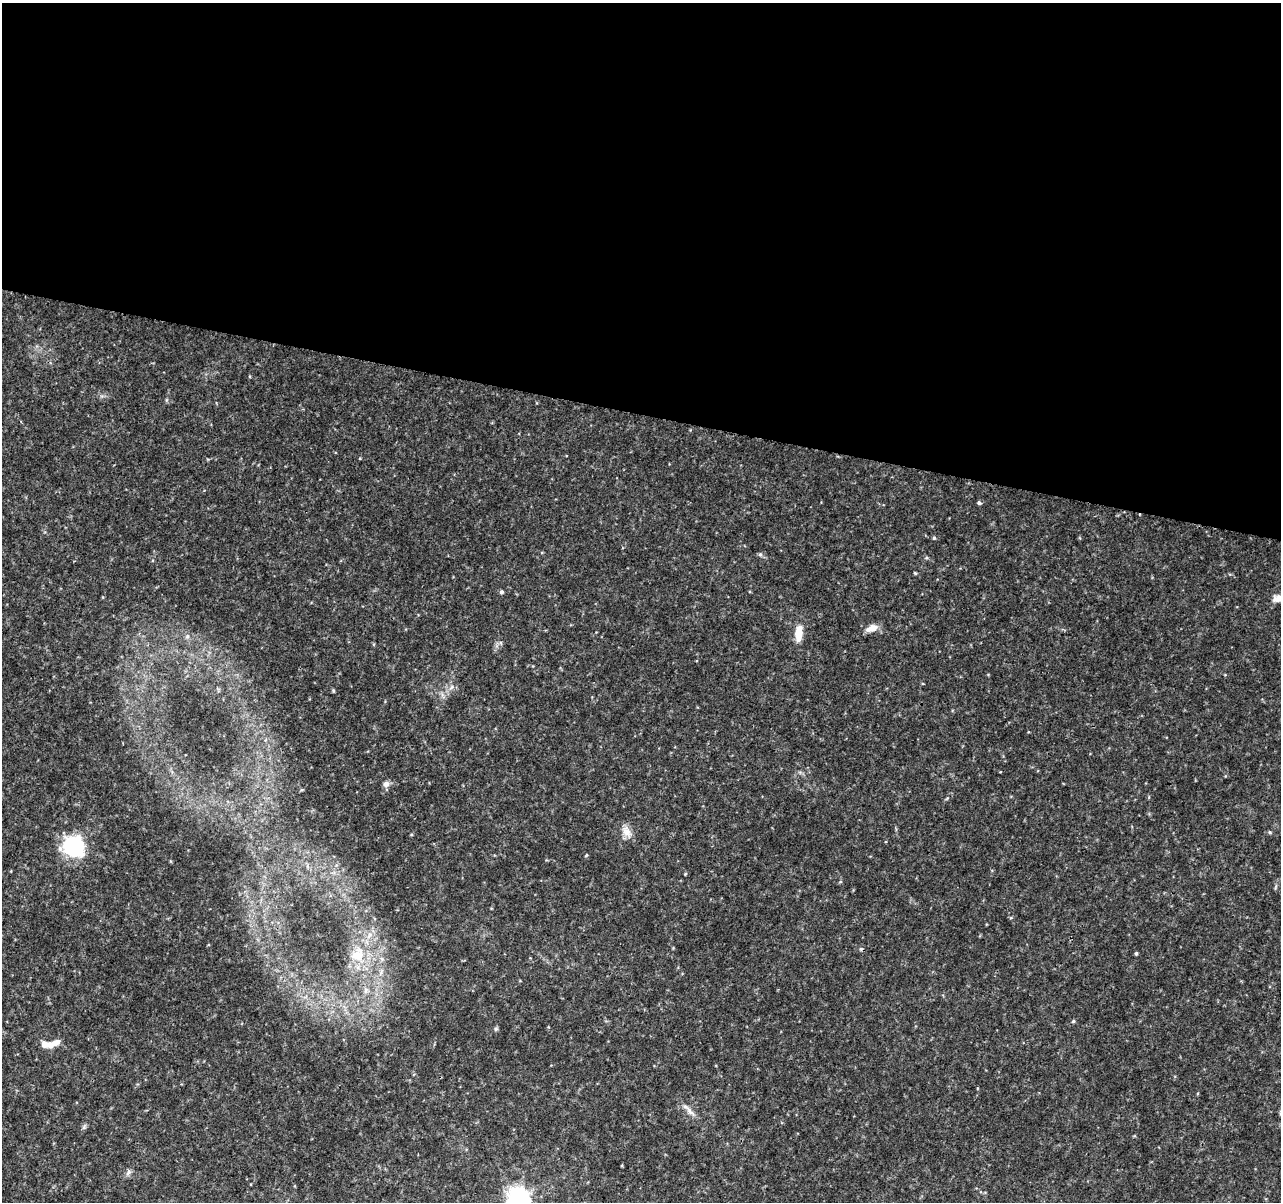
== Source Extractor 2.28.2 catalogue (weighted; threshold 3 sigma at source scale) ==
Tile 3 of 4 x 4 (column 3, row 1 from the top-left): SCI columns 2565-3843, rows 3833-5032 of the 5138 x 5323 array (HDU 1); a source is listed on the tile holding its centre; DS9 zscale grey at full resolution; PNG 1283 x 1204 px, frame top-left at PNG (2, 3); no overlay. Shown black and unused: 34% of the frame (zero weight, under 3 of 4 exposures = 1% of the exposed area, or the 3 px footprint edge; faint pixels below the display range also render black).
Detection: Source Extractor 2.28.2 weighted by HDU 2 'WHT'; one run over the whole footprint, this tile lists its part. Background 0.0536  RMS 0.0045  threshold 0.0204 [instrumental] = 3 sigma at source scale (4.5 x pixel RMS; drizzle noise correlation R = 1.50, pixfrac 1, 0.0396/0.0396 arcsec/px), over >= 5 px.
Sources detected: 29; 1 inside a brighter listed object's ellipse — not listed separately; the other 28 listed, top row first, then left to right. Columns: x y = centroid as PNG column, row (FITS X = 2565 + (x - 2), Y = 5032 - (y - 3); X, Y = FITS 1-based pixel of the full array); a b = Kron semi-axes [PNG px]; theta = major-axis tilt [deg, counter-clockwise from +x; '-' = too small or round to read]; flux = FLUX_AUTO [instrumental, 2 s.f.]
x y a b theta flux
979 503 5 4 - 0.84
934 538 4 4 - 0.64
760 554 6 5 - 0.79
926 558 5 3 - 0.5
915 573 4 3 - 0.49
501 592 5 5 - 0.91
1279 598 19 9 10 4.8
872 628 13 8 22 4.1
799 634 18 8 86 6.9
187 636 7 5 69 1.2
451 687 9 3 45 0.92
333 691 4 3 - 0.56
386 784 8 7 - 2
627 832 16 10 -60 4
1269 832 5 4 - 0.53
74 846 23 21 -37 32
685 874 4 3 - 0.4
1136 953 4 3 - 0.66
357 955 21 17 42 11
366 990 9 7 88 2
1073 1021 5 4 - 0.59
496 1029 6 5 - 0.69
57 1042 9 6 26 2.6
44 1044 6 6 - 3.4
690 1111 19 6 -49 2.9
84 1127 7 5 47 0.88
128 1172 10 5 49 1.4
518 1199 8 7 - 300
Isophote crosses this tile's border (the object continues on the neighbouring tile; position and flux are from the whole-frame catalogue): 2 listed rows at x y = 1279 598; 518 1199